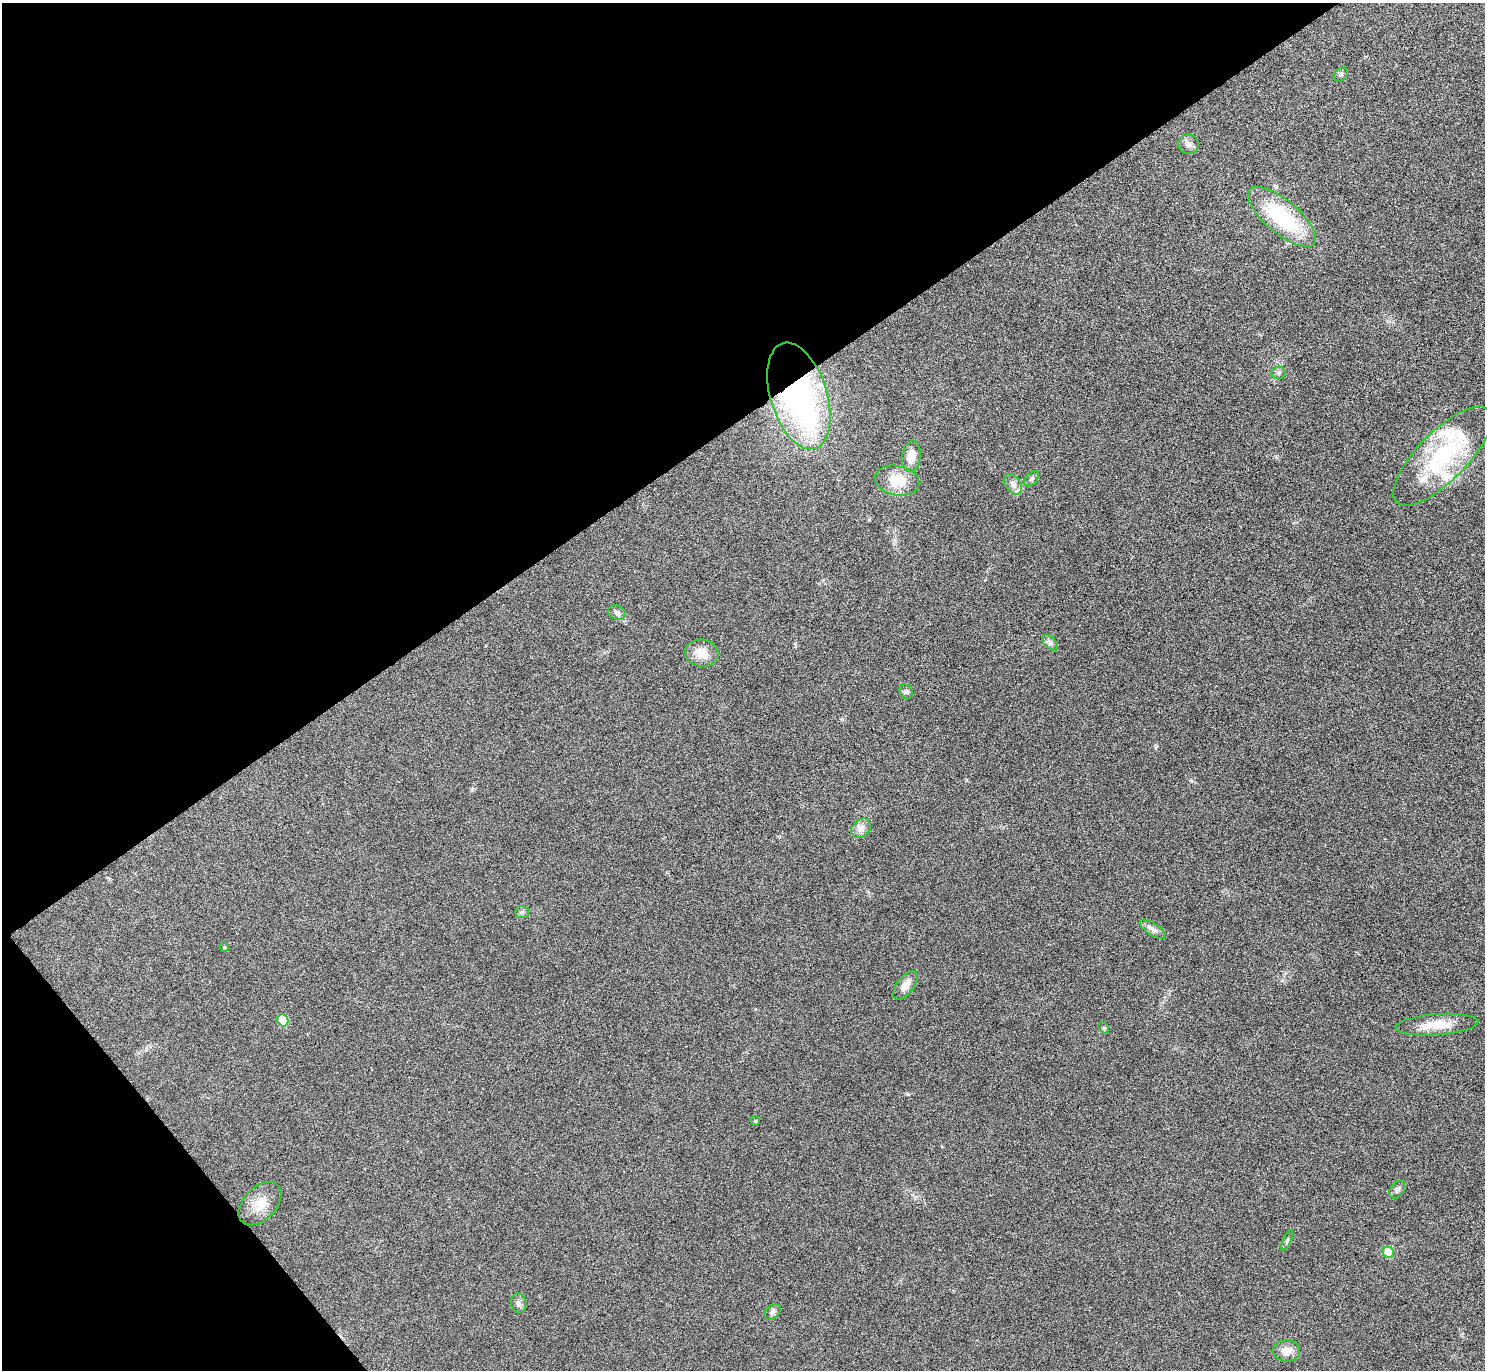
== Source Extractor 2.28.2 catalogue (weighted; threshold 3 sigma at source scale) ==
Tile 5 of 4 x 4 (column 1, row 2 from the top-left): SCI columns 23-1505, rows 2914-4281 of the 5961 x 5953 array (HDU 1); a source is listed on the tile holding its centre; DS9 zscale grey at full resolution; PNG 1487 x 1372 px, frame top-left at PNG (2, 3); each listed source drawn as its Kron ellipse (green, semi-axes under 4 px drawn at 4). Shown black and unused: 35% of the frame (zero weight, under 5 of 9 exposures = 2% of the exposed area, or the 3 px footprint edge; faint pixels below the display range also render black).
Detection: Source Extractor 2.28.2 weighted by HDU 2 'WHT'; one run over the whole footprint, this tile lists its part. Background 0.0516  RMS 0.0041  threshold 0.0167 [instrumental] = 3 sigma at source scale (4.09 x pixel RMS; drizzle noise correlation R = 1.36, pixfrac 0.8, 0.05/0.05 arcsec/px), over >= 5 px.
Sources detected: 34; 4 inside a brighter listed object's ellipse — not listed separately; the other 30 listed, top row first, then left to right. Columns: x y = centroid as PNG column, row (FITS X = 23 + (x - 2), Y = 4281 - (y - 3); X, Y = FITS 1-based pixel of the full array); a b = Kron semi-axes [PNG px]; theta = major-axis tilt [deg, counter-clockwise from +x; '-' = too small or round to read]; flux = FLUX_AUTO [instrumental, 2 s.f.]
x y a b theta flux
1341 74 8 6 42 0.81
1188 144 10 9 - 1.8
1282 217 42 16 -40 31
1278 373 7 6 - 0.91
799 396 55 28 -73 110
911 456 15 9 83 4.4
1442 456 65 24 45 37
1032 479 9 5 45 0.82
897 481 22 14 -11 9.1
1013 484 11 7 -51 1.9
617 613 9 6 -23 1.3
1050 643 10 5 -42 1.2
702 653 17 13 -8 5.6
906 692 7 6 - 0.88
861 828 11 8 44 2.4
522 912 7 6 - 0.96
1153 929 15 6 -32 1.7
224 947 4 3 - 0.36
905 985 17 8 53 3.3
283 1020 6 5 - 9.2
1437 1025 41 10 4 7.7
1104 1028 6 4 -46 0.58
755 1121 5 4 - 0.45
1397 1190 10 6 50 1.4
260 1204 26 16 46 6.5
1287 1240 11 4 66 0.71
1388 1252 6 5 - 10
519 1303 9 7 -78 1.3
773 1312 9 6 42 1.1
1287 1351 13 10 -1 3.4
Overlapping masked pixels (flux is a lower limit): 1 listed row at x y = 799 396
Unlisted compact peaks at least as high as the median listed source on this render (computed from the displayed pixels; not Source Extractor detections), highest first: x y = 472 789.